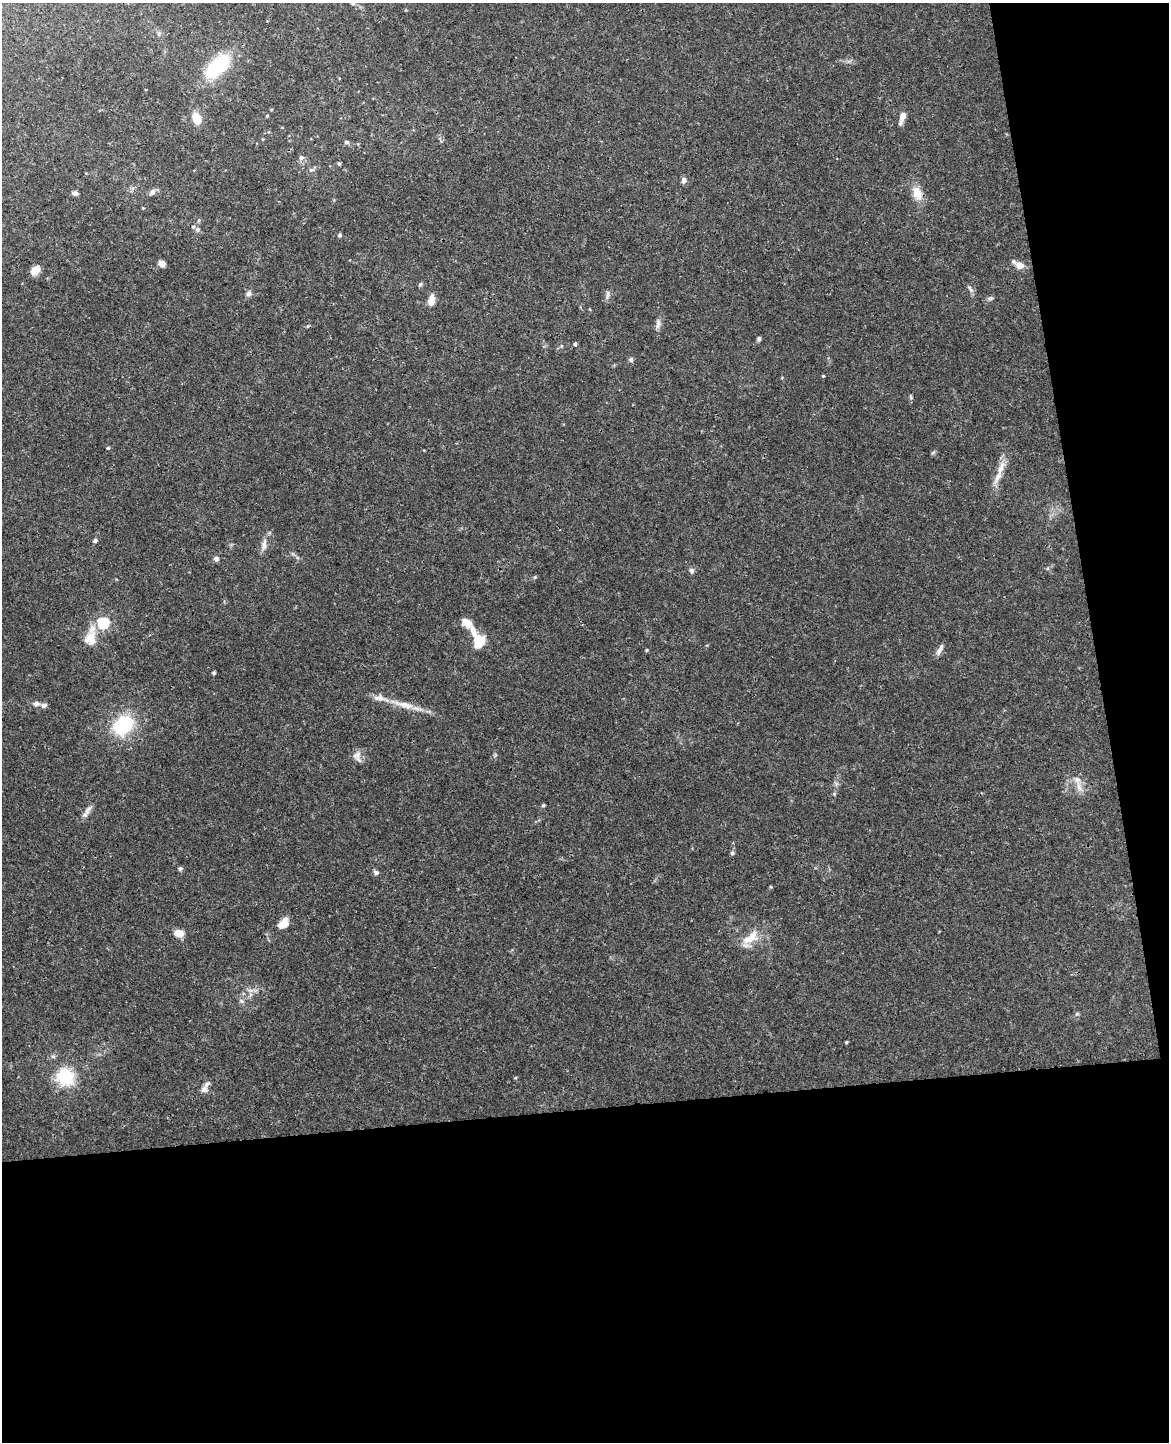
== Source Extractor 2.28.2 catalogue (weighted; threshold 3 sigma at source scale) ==
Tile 12 of 4 x 3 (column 4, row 3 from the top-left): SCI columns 3558-4724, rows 147-1586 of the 4782 x 4720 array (HDU 1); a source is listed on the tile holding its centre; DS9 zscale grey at full resolution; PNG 1171 x 1444 px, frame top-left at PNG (2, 3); no overlay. Shown black and unused: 29% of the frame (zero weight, under 3 of 4 exposures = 6% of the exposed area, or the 3 px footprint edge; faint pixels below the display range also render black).
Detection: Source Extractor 2.28.2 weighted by HDU 2 'WHT'; one run over the whole footprint, this tile lists its part. Background 0.043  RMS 0.0031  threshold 0.0138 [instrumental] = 3 sigma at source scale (4.5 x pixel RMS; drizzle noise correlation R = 1.50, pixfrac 1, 0.05/0.05 arcsec/px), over >= 5 px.
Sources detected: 74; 1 inside a brighter object's white glare — not listed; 5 inside a brighter listed object's ellipse — not listed separately; the other 68 listed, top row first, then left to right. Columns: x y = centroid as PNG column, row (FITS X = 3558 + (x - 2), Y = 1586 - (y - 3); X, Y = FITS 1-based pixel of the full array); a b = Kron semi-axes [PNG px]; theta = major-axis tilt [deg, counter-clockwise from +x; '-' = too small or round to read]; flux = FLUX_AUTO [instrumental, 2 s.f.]
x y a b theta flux
353 3 6 4 -27 0.45
218 66 32 16 45 18
271 110 4 3 - 0.27
267 116 5 3 - 0.23
902 117 12 5 71 2.8
196 118 12 8 -78 4.5
346 142 5 5 - 0.73
301 158 6 6 - 1.1
339 163 5 4 - 0.46
311 170 8 6 13 0.76
684 180 6 6 - 1.2
152 192 8 6 49 1.3
74 193 5 5 - 1.2
917 193 20 12 -69 3.9
199 220 6 4 82 0.47
197 229 6 6 - 0.69
340 235 6 4 16 0.52
162 264 8 6 -18 1.6
1020 265 10 8 -12 2.5
35 270 10 7 44 2.8
420 284 6 4 29 0.46
970 289 11 5 -57 0.83
249 293 8 7 - 1
608 294 11 5 82 0.96
990 298 8 4 8 0.57
431 301 13 7 83 2.8
658 323 13 6 86 1.3
308 326 5 3 - 0.28
759 339 5 4 - 0.68
575 344 4 4 - 0.5
561 346 6 4 -90 0.33
631 360 6 6 - 0.7
823 376 3 3 - 0.28
910 396 8 3 -71 0.41
108 448 4 4 - 0.38
1000 469 27 8 69 3.7
95 541 6 5 - 0.57
264 545 17 7 80 2
216 559 6 6 - 1
692 571 8 6 -89 0.71
103 623 6 5 - 35
473 631 26 7 -77 3.1
90 639 17 15 72 5.2
479 644 14 8 37 5.3
646 650 5 3 - 0.3
940 650 16 5 62 1.3
214 673 4 4 - 0.43
379 698 15 9 0 2.1
36 703 8 6 7 1.1
44 705 8 6 7 0.97
405 705 27 8 -15 4.5
123 725 29 22 44 16
357 756 16 10 -69 2
1079 786 15 6 -79 2.1
834 794 6 4 46 0.38
543 805 5 4 - 0.38
85 815 16 6 49 1.6
732 853 6 5 - 0.49
180 869 6 5 - 0.58
376 872 7 5 -19 0.82
283 923 12 9 43 3.6
179 933 10 7 -7 3.1
751 937 26 12 35 5.5
1077 1014 6 5 - 0.46
846 1042 4 3 - 0.37
53 1056 6 5 - 0.57
65 1077 22 20 -33 12
204 1089 11 9 58 1.5
Isophote crosses this tile's border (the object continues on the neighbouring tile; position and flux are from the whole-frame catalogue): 1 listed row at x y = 353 3